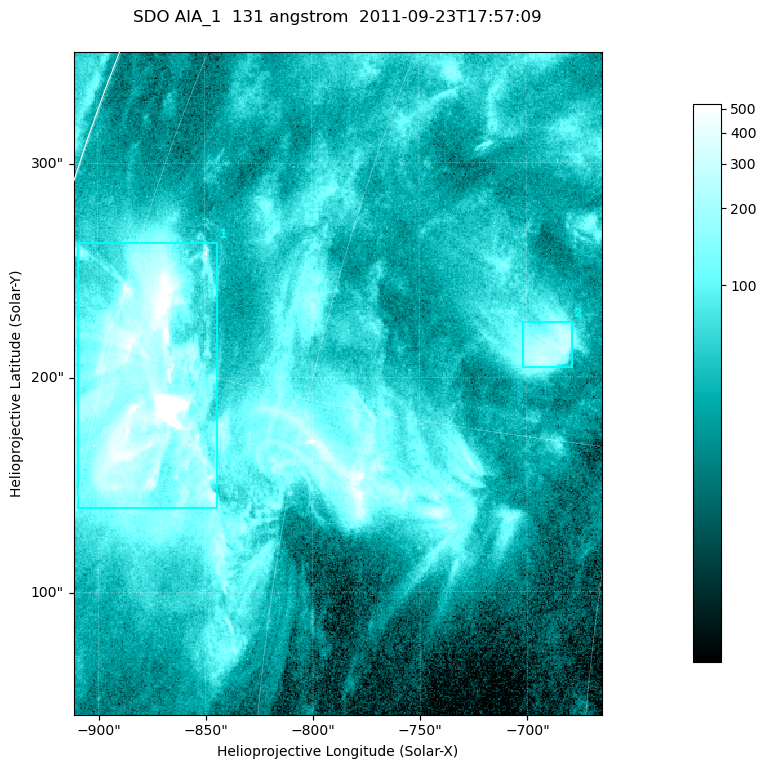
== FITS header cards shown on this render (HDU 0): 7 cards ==
TELESCOP= 'SDO     '           /
INSTRUME= 'AIA_1   '           /
WAVELNTH=                  131 /
WAVEUNIT= 'angstrom'           /
DATE-OBS= '2011-09-23T17:57:09.62' /
CTYPE1  = 'HPLN-TAN'           /
CTYPE2  = 'HPLT-TAN'           /

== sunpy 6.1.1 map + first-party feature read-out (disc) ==
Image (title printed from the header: SDO AIA_1  131 angstrom  2011-09-23T17:57:09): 410 x 514 px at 0.601 arcsec/px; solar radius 957 arcsec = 1592 px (partial field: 2.6% of the solar disc is inside the frame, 99% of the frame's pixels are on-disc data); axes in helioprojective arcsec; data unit not stated in the header (colour bar unlabelled)
Pointing: header CRPIX1/2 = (2043.14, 2045.51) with CRVAL1/2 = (0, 0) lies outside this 410 x 514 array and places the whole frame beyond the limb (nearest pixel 1.41 R_sun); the SolarSoft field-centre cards XCEN/YCEN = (-788.1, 197.3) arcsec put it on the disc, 1308 arcsec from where CRPIX/CRVAL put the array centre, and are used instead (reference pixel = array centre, CRVAL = XCEN/YCEN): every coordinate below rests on XCEN/YCEN
Orientation: roll -0.139 deg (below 1 deg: not rotated)
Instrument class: DISC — disc imager (sunpy class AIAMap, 131 A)
Bright regions (active regions / flare kernels): reference = the on-disc median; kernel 3 px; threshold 5 sigma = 163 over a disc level ~46.6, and >= 1.15x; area >= 210 px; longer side >= 5 px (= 3 arcsec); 2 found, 2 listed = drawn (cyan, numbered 1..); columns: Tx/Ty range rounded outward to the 2 arcsec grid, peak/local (2 s.f.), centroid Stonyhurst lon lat
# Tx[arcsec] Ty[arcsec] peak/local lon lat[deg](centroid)
1 -910..-844 138..264 39 -71 +14
2 -702..-678 204..226 6.8 -49 +18